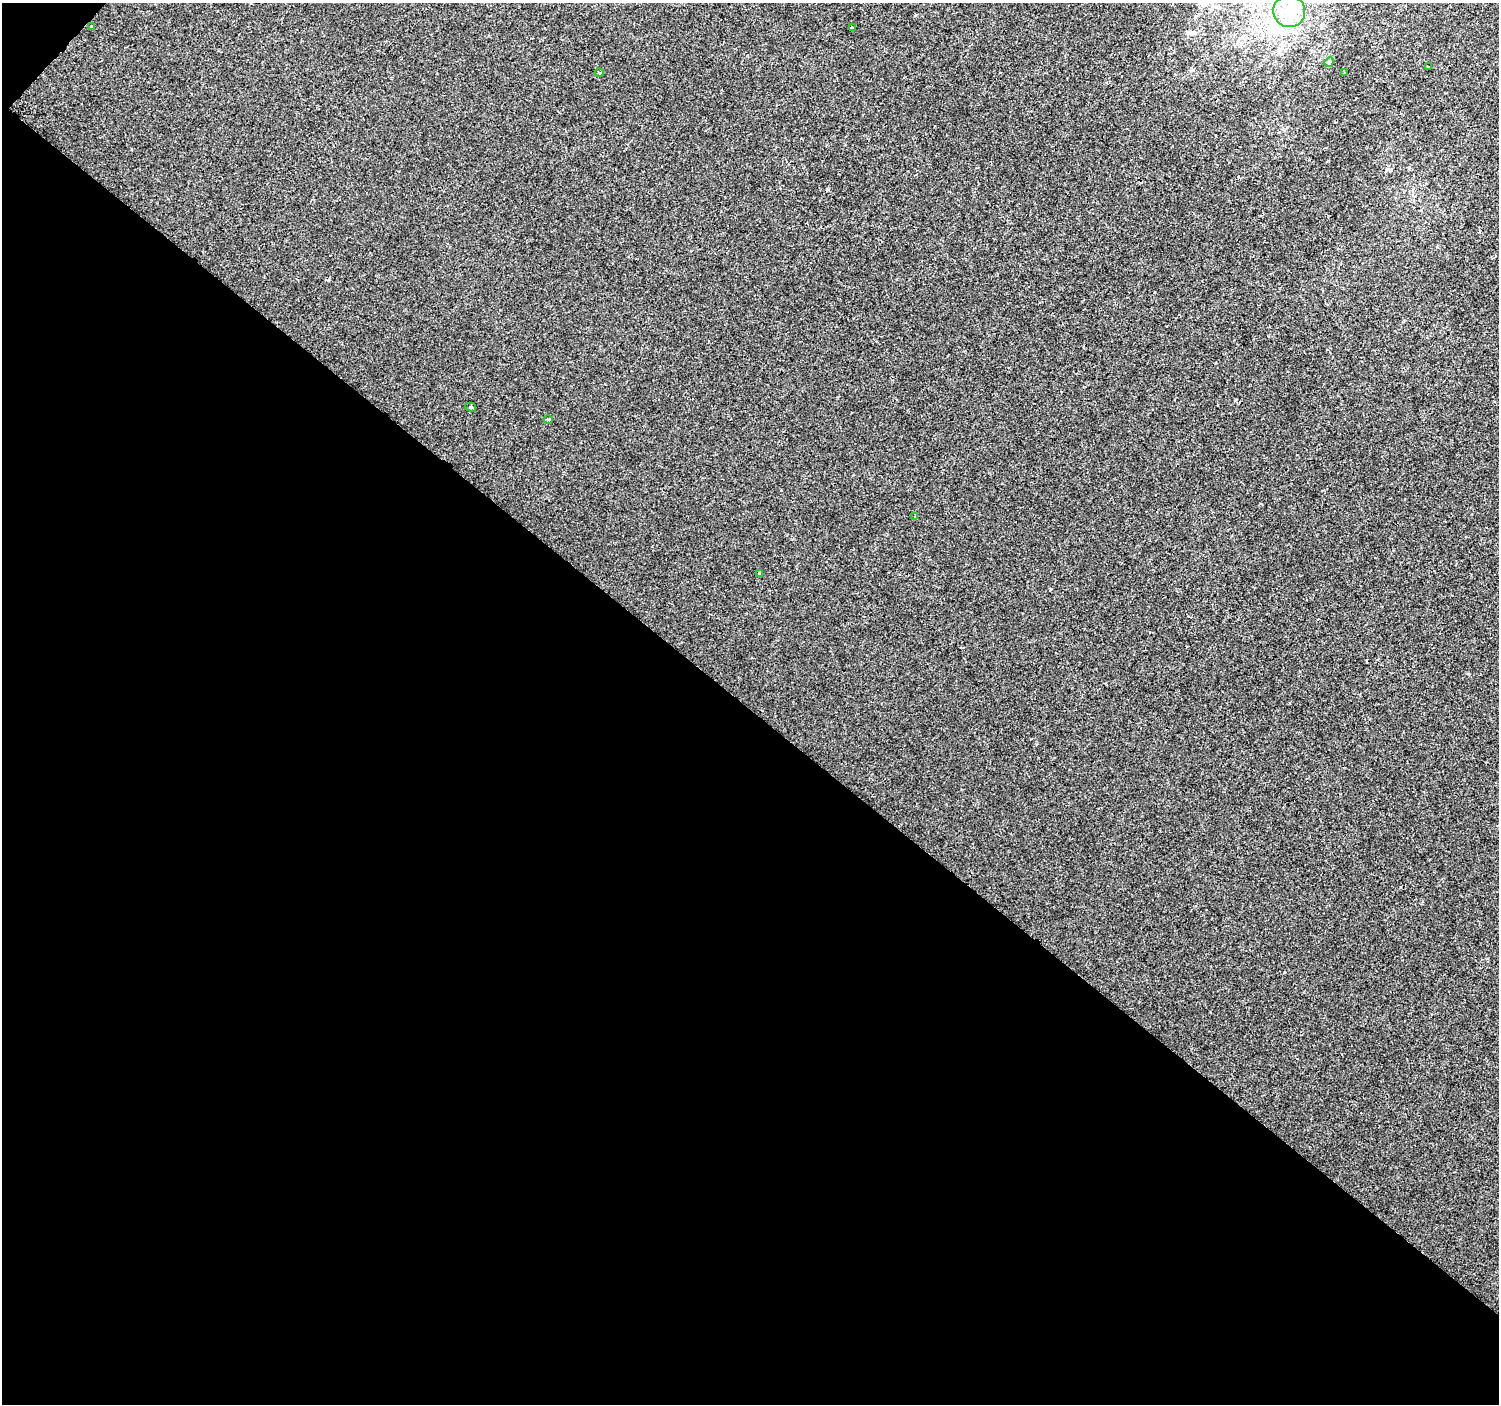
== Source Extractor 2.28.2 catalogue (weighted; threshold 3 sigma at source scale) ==
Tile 3 of 2 x 2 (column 1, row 2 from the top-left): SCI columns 1-1497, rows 91-1492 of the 2994 x 3002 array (HDU 1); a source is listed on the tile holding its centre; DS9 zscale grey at full resolution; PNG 1501 x 1406 px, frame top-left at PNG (2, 3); each listed source drawn as its Kron ellipse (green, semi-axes under 4 px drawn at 4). Shown black and unused: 50% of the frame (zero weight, under 2 of 3 exposures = <1% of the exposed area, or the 3 px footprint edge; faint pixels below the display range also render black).
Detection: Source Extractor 2.28.2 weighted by HDU 2 'WHT'; one run over the whole footprint, this tile lists its part. Background 9.51e-05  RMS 0.0041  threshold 0.0186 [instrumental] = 3 sigma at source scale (4.5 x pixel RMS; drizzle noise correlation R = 1.50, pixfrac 1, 0.0396/0.0396 arcsec/px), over >= 5 px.
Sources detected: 16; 3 inside a brighter object's white glare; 1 cosmic-ray / hot-pixel residue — neither listed nor drawn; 1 inside a brighter listed object's ellipse — not listed separately; the other 11 listed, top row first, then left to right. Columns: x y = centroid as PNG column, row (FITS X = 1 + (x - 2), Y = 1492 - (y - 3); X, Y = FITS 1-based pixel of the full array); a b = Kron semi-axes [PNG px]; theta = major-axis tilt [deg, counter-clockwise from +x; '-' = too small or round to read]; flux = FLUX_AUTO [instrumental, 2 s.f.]
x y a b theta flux
1289 11 16 15 - 9.1
92 27 3 3 - 1.1
852 27 3 3 - 0.51
1329 62 5 4 - 0.5
1428 67 3 2 - 0.48
1344 72 2 2 - 0.43
599 73 4 3 - 0.4
470 407 6 4 -15 0.66
548 420 4 3 - 0.4
915 517 4 3 - 0.49
760 573 4 3 - 0.66
Unlisted compact peaks at least as high as the median listed source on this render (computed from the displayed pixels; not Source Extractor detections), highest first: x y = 1468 674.